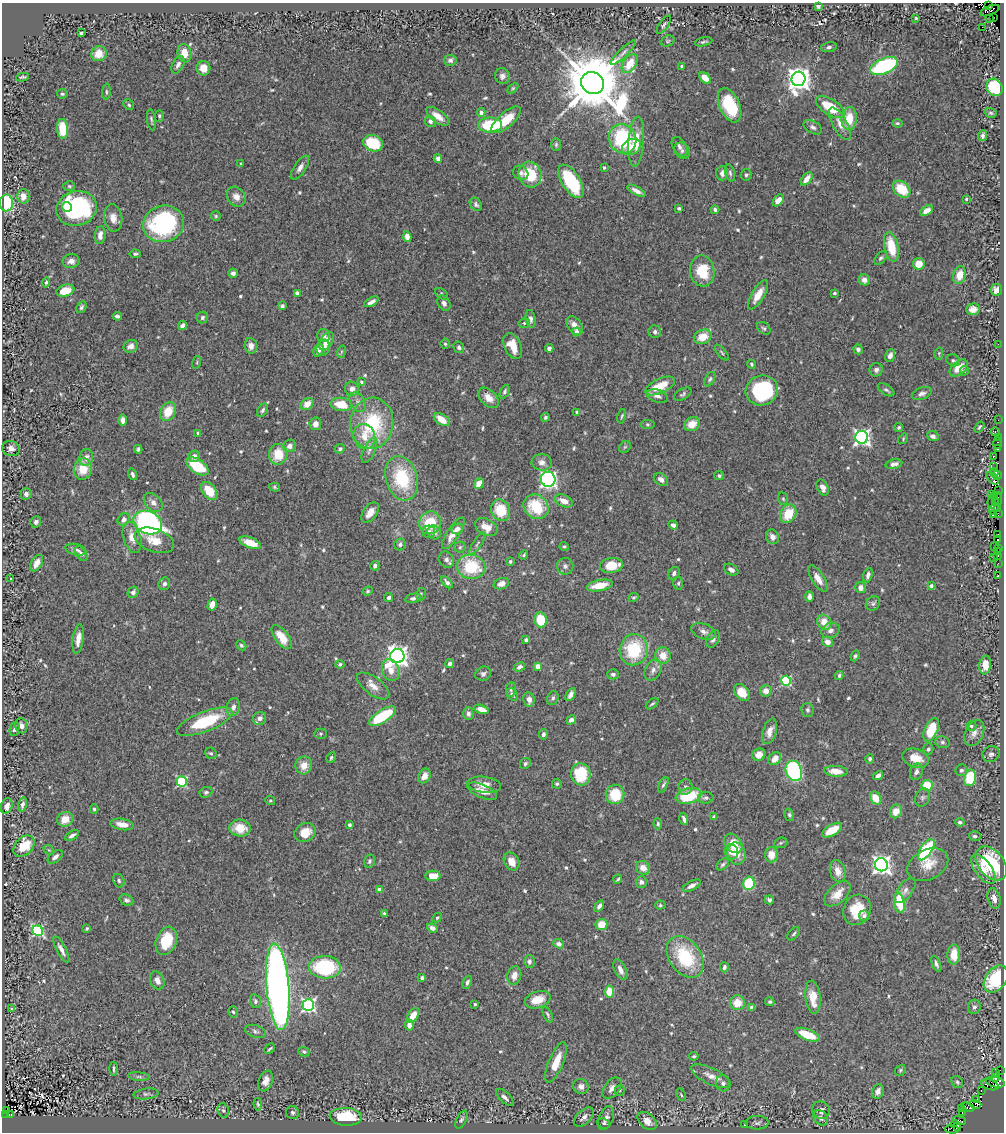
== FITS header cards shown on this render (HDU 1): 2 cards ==
NAXIS1  =                 1002
NAXIS2  =                 1130

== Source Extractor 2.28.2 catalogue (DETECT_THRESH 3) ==
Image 1002 x 1130 px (HDU 1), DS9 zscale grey, 1 PNG px = 1 image px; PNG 1006 x 1134 px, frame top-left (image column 1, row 1130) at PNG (2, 3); each listed source drawn as its Kron ellipse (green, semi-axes under 4 px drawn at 4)
Background 0.464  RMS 0.026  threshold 0.0793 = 3 sigma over >= 5 px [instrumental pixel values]
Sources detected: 637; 6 with non-positive FLUX_AUTO (blend fragments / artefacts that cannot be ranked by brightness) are neither listed nor drawn; of the other 631, the 500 brightest by FLUX_AUTO listed and drawn (131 fainter detections omitted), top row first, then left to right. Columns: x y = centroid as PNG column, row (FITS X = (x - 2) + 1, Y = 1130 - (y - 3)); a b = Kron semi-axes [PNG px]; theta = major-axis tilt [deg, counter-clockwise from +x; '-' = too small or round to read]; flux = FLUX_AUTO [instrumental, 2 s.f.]
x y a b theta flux
818 6 4 4 - 4.7
989 6 3 2 - 8.2
990 10 10 4 22 44
993 17 2 2 - 2.9
916 18 3 3 - 2.7
989 18 3 3 - 23
664 25 11 4 55 3.9
982 27 2 2 - 550
81 33 3 3 - 3.3
668 41 7 5 22 3.1
703 42 9 3 13 3.5
829 47 8 4 12 4.5
184 53 9 7 -77 24
623 53 17 4 43 7.7
99 54 8 7 - 25
450 60 6 5 - 4.9
630 64 10 6 55 39
178 65 9 5 62 7.3
682 66 3 3 - 5.2
884 66 15 7 24 220
203 68 7 7 - 20
502 76 8 7 - 6.6
22 77 6 3 9 2.8
705 78 7 4 -44 20
798 79 7 7 - 1800
593 83 12 11 - 17000
995 87 9 7 -56 120
513 88 6 4 45 2.4
106 92 8 3 86 2.6
62 94 5 4 - 2.9
129 105 6 5 - 3.2
730 105 18 10 -66 86
830 107 16 8 -34 60
481 113 4 4 - 10
991 113 6 4 -16 2.9
159 116 6 4 89 2.6
438 116 13 6 -36 17
849 119 12 7 87 37
151 120 10 3 -82 3.4
506 120 18 7 41 45
430 121 6 5 - 5.4
897 123 5 3 - 2.4
840 124 18 7 -61 16
490 125 12 7 0 85
813 127 10 6 -30 5.9
62 129 10 5 -85 47
983 136 5 4 - 5.1
623 139 15 13 -66 150
636 142 25 8 86 32
373 143 10 8 -22 64
556 145 6 5 - 3.3
631 147 10 7 29 15
679 147 11 6 -59 6.9
682 151 9 7 -44 5.9
438 158 4 4 - 6.7
241 164 4 3 - 2.5
300 168 14 6 57 9.2
604 168 3 3 - 3.2
521 173 8 7 - 6.1
722 173 7 6 - 7.4
730 173 9 5 -75 3.8
530 174 13 11 -72 69
746 175 6 5 - 3.6
807 179 8 4 54 16
571 181 19 9 -58 130
69 186 6 5 - 2.6
902 189 10 7 -41 44
636 191 10 4 -28 9.4
23 196 7 6 - 14
236 197 11 8 -52 13
966 199 3 3 - 2.4
778 200 7 4 52 16
6 203 8 7 - 140
476 204 7 5 -52 4.3
67 207 5 4 - 40
76 208 20 17 14 250
679 208 4 3 - 2.7
715 210 4 3 - 4.4
926 211 7 4 33 15
216 216 5 5 - 2.6
113 218 14 9 -82 15
164 224 20 18 16 230
100 235 9 5 84 12
407 237 5 4 - 14
891 247 15 7 -78 57
135 254 5 4 - 3.4
881 258 8 5 51 3.9
71 261 8 7 - 11
919 264 6 5 - 25
702 271 15 12 -81 59
233 273 4 4 - 6
959 275 9 6 75 26
864 280 6 5 - 9.1
46 282 5 4 - 3.1
996 290 6 5 - 9.7
65 291 9 6 16 32
297 293 4 4 - 5.5
834 293 3 3 - 2.9
442 294 7 5 -43 3.1
758 295 16 6 59 21
371 302 8 4 30 9.1
444 303 8 6 -60 7
282 306 4 3 - 4.3
81 307 6 4 59 3.9
973 309 7 6 - 10
117 316 5 3 - 5.1
202 318 6 5 - 4.4
531 319 9 5 -81 6.9
524 323 6 4 14 3.9
182 326 5 4 - 8.5
575 326 10 7 -56 17
764 328 7 5 -43 3.4
576 332 4 4 - 11
655 332 6 6 - 5.2
324 335 6 6 - 7.2
703 337 9 7 22 26
327 341 10 6 60 18
445 344 5 4 - 2.6
998 344 2 2 - 15
131 346 7 6 - 10
251 346 8 6 -83 12
513 346 14 8 -66 28
459 347 6 5 - 4.7
323 348 8 6 72 9.6
549 348 4 4 - 7.2
858 349 5 4 - 4.7
318 350 7 5 68 14
341 352 6 4 72 2.4
722 353 9 3 -51 2.7
939 353 6 4 79 2.6
890 356 6 5 - 7.6
953 360 7 5 -21 3.4
197 362 6 4 73 2.6
751 364 5 4 - 2.7
959 368 11 6 41 22
876 370 7 6 - 5.9
964 371 5 4 - 2.6
710 379 8 4 61 3.9
361 382 4 4 - 2.6
660 386 16 7 25 40
352 389 7 7 - 9.9
762 390 16 15 - 170
886 390 9 5 -32 4.1
504 392 7 4 67 4.4
683 394 9 5 30 4.2
922 394 10 6 21 7.3
657 396 11 6 -16 7.9
489 398 12 7 -46 15
358 402 10 7 -56 7.7
307 404 7 5 36 19
341 404 10 6 -8 40
263 410 7 4 58 4.3
168 412 10 7 61 36
577 412 4 3 - 3
622 416 7 3 77 2.4
545 417 4 4 - 3.4
442 419 9 5 -34 29
123 420 6 4 -89 11
998 420 2 2 - 7.1
372 423 25 21 85 130
315 424 6 6 - 13
647 424 7 4 -7 2.8
692 424 8 6 32 24
899 427 4 4 - 3
979 427 6 3 53 2.4
995 432 4 3 - 18
198 433 3 3 - 2.3
364 436 13 10 -70 27
933 436 6 5 - 6.6
862 437 6 6 - 640
998 437 3 2 - 3.9
903 439 6 4 53 2.5
998 443 6 3 -90 22
290 446 7 6 - 10
625 447 6 5 - 3
11 449 9 7 -19 11
138 449 4 3 - 3.5
340 449 5 4 - 4.1
997 449 3 2 - 5.4
369 450 13 5 66 8.3
278 454 10 9 - 42
194 456 6 5 - 8.7
994 456 3 3 - 10
86 458 8 7 - 10
542 462 10 8 -8 12
894 464 8 4 12 8.3
197 466 13 7 -34 69
993 467 2 2 - 30
83 469 11 9 74 34
994 472 4 3 - 28
133 474 6 3 -73 4.4
997 475 4 3 - 13
719 476 5 4 - 3.8
402 478 22 15 -74 96
993 478 7 4 -41 58
548 479 7 7 - 400
661 479 8 5 -38 11
479 483 5 4 - 18
274 487 5 4 - 2.6
823 487 8 5 -65 9.3
209 491 10 6 -52 42
998 491 2 2 - 2.5
26 494 6 5 - 5.6
991 494 3 3 - 6.5
994 497 2 2 - 7.3
783 499 6 5 - 2.7
998 499 7 2 -90 17
564 501 9 6 -23 17
153 502 11 7 -46 10
992 502 6 3 81 23
995 502 3 2 - 5.1
536 507 13 11 -42 80
994 509 6 3 57 8.6
998 509 3 3 - 25
501 510 11 9 -65 56
370 512 12 6 55 17
998 513 3 2 - 3.2
788 514 10 7 60 44
993 515 4 2 - 4.5
124 520 7 5 53 8.1
36 522 6 5 - 6.9
148 523 15 11 -26 560
430 523 11 10 - 51
673 525 5 4 - 8.1
486 527 12 8 -28 21
457 529 6 5 - 8.4
429 532 6 6 - 4.8
434 532 7 6 - 11
453 533 18 6 57 22
998 534 2 2 - 5.1
132 537 16 8 -73 20
772 537 7 6 - 8.7
154 540 20 11 -20 27
998 540 3 3 - 11
250 543 11 5 -21 28
400 544 6 5 - 4.6
477 544 13 3 56 4
564 546 4 4 - 2.8
995 546 2 2 - 5.3
460 547 5 5 - 2.7
998 548 3 2 - 11
76 550 10 5 -13 6.5
998 551 4 3 - 21
81 554 8 5 -54 6.5
524 555 5 3 - 2.6
998 555 3 2 - 6.8
994 557 2 2 - 25
446 560 8 7 - 7.4
510 561 4 3 - 2.5
37 563 9 5 61 19
998 563 2 2 - 3.8
611 565 11 7 7 40
375 566 5 4 - 4.6
565 566 8 8 - 6.2
471 567 14 12 -10 82
731 570 8 5 -30 6.8
674 573 7 5 63 6.1
868 575 7 4 74 6
998 576 3 3 - 19
10 578 3 2 - 3.8
818 579 15 6 -57 16
447 582 7 4 -48 6
678 583 6 5 - 3.7
164 584 6 5 - 5.2
501 584 8 5 19 14
600 585 13 5 11 32
931 586 3 3 - 7.1
860 588 5 5 - 9.5
368 591 5 4 - 2.8
133 592 6 5 - 5.1
421 594 6 4 77 2.6
809 596 5 4 - 6.8
388 597 4 4 - 4.1
634 597 5 3 - 2.5
413 598 8 4 12 4.8
873 603 8 6 45 4.5
212 604 6 4 75 14
540 620 7 6 - 51
824 622 8 6 -58 26
830 630 9 7 21 9.4
704 631 13 7 -22 9.1
282 637 14 6 -53 33
78 639 15 5 81 15
713 639 9 5 67 8
526 640 4 3 - 7
827 642 5 5 - 12
241 645 5 4 - 3.5
634 650 15 14 - 97
663 655 8 7 - 22
397 656 7 7 - 1200
855 656 5 3 - 2.9
340 664 4 4 - 3.4
450 664 4 4 - 5.9
985 665 9 6 82 24
538 666 4 4 - 25
519 667 6 4 29 6.3
391 670 11 8 -69 21
653 670 11 8 62 8.8
483 674 8 7 - 5.4
613 674 6 5 - 4.2
839 675 4 4 - 3.5
786 681 5 5 - 170
373 686 19 9 -36 17
511 690 7 5 79 3.5
766 691 6 5 - 11
742 693 9 6 -49 32
512 695 7 5 -54 5.6
571 695 7 4 61 7.2
553 698 7 5 71 4.3
529 699 7 5 -78 11
652 704 7 3 38 3
233 707 9 6 73 7.9
481 709 7 4 -16 11
807 710 7 6 - 3.9
468 714 6 5 - 6.4
382 716 16 6 33 89
260 718 7 6 - 8.9
571 720 5 4 - 9.4
205 722 29 10 21 100
21 726 8 6 -75 7.6
971 726 5 5 - 5.3
15 729 7 5 78 4.9
931 730 12 6 66 63
770 731 13 6 73 14
974 733 14 9 65 13
321 734 6 5 - 2.9
543 734 5 4 - 5.7
942 742 7 5 -15 4.5
928 749 6 5 - 3.7
211 753 6 5 - 3.5
991 754 9 8 - 6.7
759 755 6 6 - 18
331 758 5 3 - 2.7
916 758 14 9 -19 27
775 759 7 5 46 18
870 759 4 4 - 4.1
525 763 6 5 - 4.2
304 765 9 8 - 19
961 770 6 5 - 5.6
794 771 10 8 -69 290
836 771 12 5 -4 18
916 772 8 6 72 6.8
581 774 11 9 -81 80
878 775 5 4 - 7
424 776 8 6 59 14
970 778 8 6 77 89
182 781 5 5 - 170
557 784 5 4 - 3.1
484 785 17 8 -8 20
663 785 8 4 64 3.8
927 785 5 5 - 52
686 787 7 7 - 6.6
482 791 16 6 -22 17
206 792 6 5 - 3.6
615 794 9 9 - 53
688 796 13 7 13 78
706 798 8 6 1 4.6
876 798 7 5 -58 27
923 798 9 7 65 5.5
270 801 5 4 - 2.6
22 804 7 4 75 5
7 806 8 5 73 10
94 809 4 4 - 2.8
896 811 7 6 - 19
789 815 6 4 -79 3.4
714 817 4 3 - 3.9
65 819 8 7 - 24
684 819 6 3 -74 5.1
960 822 5 4 - 4.4
122 824 12 5 -9 15
658 824 5 4 - 3
349 825 4 4 - 3.8
240 828 11 8 -7 34
832 830 11 5 30 33
305 832 11 9 28 31
72 835 7 3 30 6
975 836 6 5 - 3.6
733 843 11 8 -49 36
781 843 7 5 20 2.9
24 846 12 8 45 44
49 850 6 4 -41 2.4
926 850 12 5 56 150
731 852 7 7 - 12
736 854 11 9 -76 18
771 855 7 6 - 19
55 857 9 5 39 6.6
369 861 7 5 74 4.3
511 861 9 7 -59 19
723 864 7 5 39 3.8
991 864 19 13 -51 150
881 865 7 6 - 910
928 865 22 15 27 32
643 868 7 6 - 15
983 869 17 8 -54 23
838 871 11 7 -75 17
433 876 7 5 0 26
618 879 5 2 - 2.4
119 881 7 5 -62 3.7
641 882 6 5 - 6.1
749 883 7 5 73 94
692 886 10 4 27 7.8
379 890 4 4 - 17
905 891 14 7 54 9.1
837 894 16 9 42 26
994 898 10 6 -76 13
126 900 7 5 -21 5.7
769 900 5 4 - 4.6
899 903 10 5 -80 62
660 905 5 4 - 2.8
599 906 6 4 55 6.7
857 910 15 13 63 53
384 913 4 3 - 2.8
864 916 5 5 - 6.6
437 918 5 3 - 2.4
601 924 6 5 - 27
87 928 4 3 - 2.5
432 928 5 4 - 8.5
38 930 6 5 - 200
794 934 8 4 46 3.6
166 941 14 10 69 60
559 944 5 4 - 7.4
61 950 15 4 -62 10
954 954 10 6 87 33
685 957 23 16 -55 110
529 961 6 5 - 5.1
936 964 8 4 -68 5.1
325 967 16 11 -2 140
724 967 5 3 - 4.5
620 970 11 5 -64 12
514 976 9 7 75 15
422 978 3 3 - 4.9
996 979 15 10 54 120
157 980 9 6 -67 11
467 982 7 4 68 4.6
278 987 43 11 -85 1500
609 991 6 4 83 29
813 997 17 7 -84 28
538 1000 13 8 18 31
255 1001 7 5 -76 4.1
770 1002 5 4 - 3.5
737 1003 7 7 - 28
475 1004 3 3 - 2.8
308 1005 6 6 - 370
752 1007 4 4 - 3.9
974 1007 7 6 - 5.2
12 1009 3 3 - 5.1
233 1012 6 5 - 3.2
548 1014 8 4 -66 3.5
413 1015 8 5 56 24
409 1025 5 4 - 12
255 1031 11 6 -18 5.3
807 1035 13 5 -22 50
270 1049 6 3 45 2.4
304 1052 5 4 - 3.1
694 1056 5 3 - 3
556 1062 21 7 67 37
114 1069 7 3 89 3.5
900 1070 6 5 - 2.7
1000 1071 2 2 - 5
995 1072 3 2 - 2.5
711 1076 22 8 -25 17
139 1077 11 4 -5 3.9
996 1078 3 2 - 36
265 1081 11 7 68 15
957 1082 7 5 -52 3.6
995 1082 9 5 -12 20
723 1083 8 7 - 7.6
990 1085 9 5 -19 52
581 1086 8 7 - 9.4
612 1088 12 7 53 12
620 1090 5 5 - 2.4
981 1090 2 2 - 5.3
878 1091 7 5 68 8.4
146 1094 12 5 7 4.9
681 1095 7 4 -63 3
505 1097 11 5 -43 8.2
977 1100 3 3 - 36
258 1104 6 3 -83 2.9
976 1104 6 3 -18 130
968 1107 7 4 -15 3.8
962 1109 3 2 - 4.2
6 1110 3 2 - 18
223 1110 7 5 -72 3.7
821 1110 9 8 - 9.6
293 1112 6 6 - 4.8
962 1112 3 2 - 16
6 1115 3 2 - 120
11 1115 3 2 - 3.4
346 1117 16 9 -4 93
584 1117 12 7 44 10
606 1118 12 7 70 13
821 1118 8 6 -46 6.4
461 1120 10 5 62 4.5
959 1120 7 3 -8 8.1
647 1121 11 7 -41 22
604 1123 6 5 - 3.2
757 1123 11 7 0 6.2
745 1125 3 3 - 2.4
956 1125 6 3 -47 560
952 1129 7 3 -4 15
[131 fainter detections neither listed nor drawn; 6 non-positive-flux detections neither listed nor drawn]